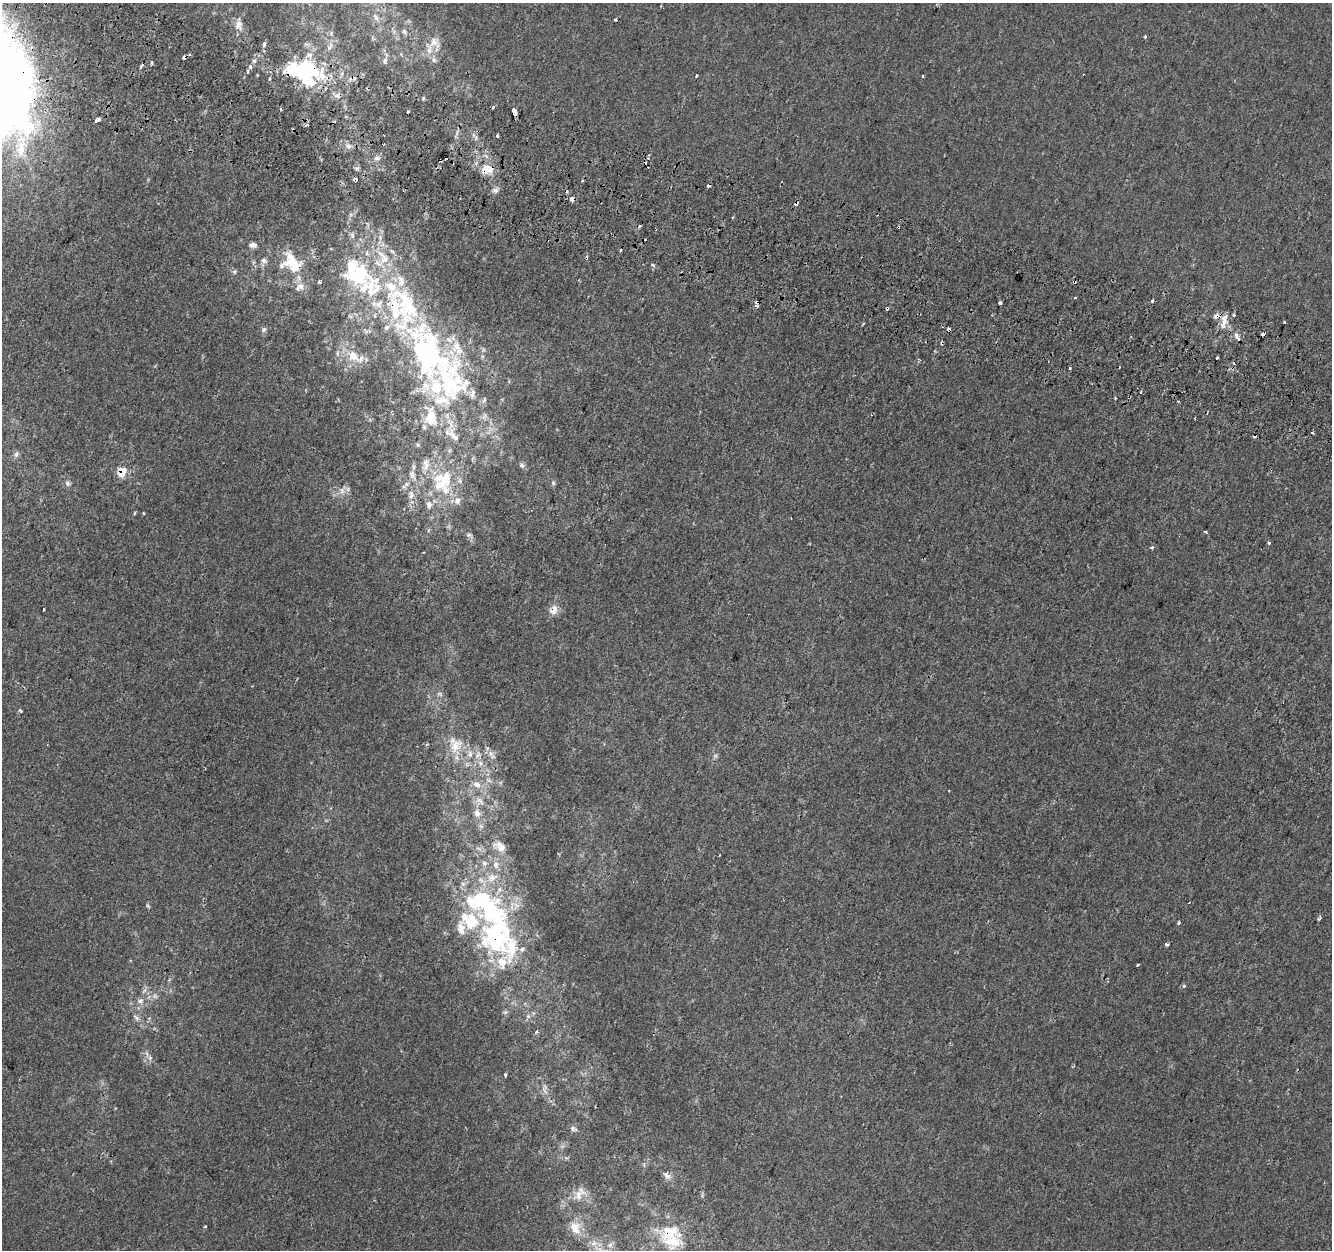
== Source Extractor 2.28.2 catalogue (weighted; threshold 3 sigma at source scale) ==
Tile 11 of 4 x 4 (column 3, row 3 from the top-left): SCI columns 2684-4013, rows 1570-2817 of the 5356 x 5574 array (HDU 1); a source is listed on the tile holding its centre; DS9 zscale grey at full resolution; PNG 1334 x 1252 px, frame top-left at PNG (2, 3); no overlay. Shown black and unused: <1% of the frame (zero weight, under 2 of 3 exposures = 2% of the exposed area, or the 3 px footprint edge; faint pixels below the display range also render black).
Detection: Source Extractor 2.28.2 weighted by HDU 2 'WHT'; one run over the whole footprint, this tile lists its part. Background 1.95e-05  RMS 0.0028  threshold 0.0126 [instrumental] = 3 sigma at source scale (4.5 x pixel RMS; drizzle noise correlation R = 1.50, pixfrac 1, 0.0396/0.0396 arcsec/px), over >= 5 px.
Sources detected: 187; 1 too faint to see at this stretch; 8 inside a brighter object's white glare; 26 cosmic-ray / hot-pixel residue — not listed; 33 inside a brighter listed object's ellipse — not listed separately; the other 119 listed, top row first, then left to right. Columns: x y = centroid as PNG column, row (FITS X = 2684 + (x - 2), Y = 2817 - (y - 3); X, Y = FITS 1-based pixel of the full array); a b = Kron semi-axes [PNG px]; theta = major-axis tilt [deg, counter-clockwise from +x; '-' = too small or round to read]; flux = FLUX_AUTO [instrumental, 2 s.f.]
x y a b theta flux
376 17 13 6 -55 1.5
616 20 3 3 - 0.89
238 24 16 9 -89 2.4
404 32 9 6 -51 0.83
331 33 7 5 70 0.66
1145 37 3 3 - 2.4
435 43 23 14 -71 4
264 44 7 5 72 0.71
330 47 14 6 61 1.6
184 57 4 3 - 2.7
254 61 6 5 - 0.54
385 61 9 7 89 1.1
142 65 5 3 - 1
311 69 31 14 -39 16
248 71 4 3 - 1.9
697 76 3 3 - 0.66
338 95 10 6 14 1.2
423 98 6 3 -73 0.34
493 107 3 2 - 1.6
281 109 3 3 - 1.6
514 111 7 4 -70 7
408 112 3 3 - 2.9
97 120 4 3 - 10
307 125 4 3 - 4.2
457 133 10 4 77 0.67
497 136 3 3 - 1.5
476 138 6 5 - 0.67
348 146 8 6 -21 0.95
377 158 8 6 15 0.91
446 159 3 3 - 1.2
357 168 6 4 18 0.44
489 170 20 9 19 3.1
355 179 4 3 - 2.1
495 190 10 7 -8 0.97
572 199 4 4 - 2.7
350 215 7 4 72 0.56
640 226 3 3 - 0.41
352 235 10 6 -89 0.92
253 245 9 6 -3 1.1
264 260 9 7 -24 0.9
292 263 30 21 -42 11
653 265 4 3 - 1.7
234 272 6 5 - 0.51
319 282 3 3 - 1.9
1074 282 4 3 - 1.6
372 288 45 39 -15 30
1075 298 3 3 - 0.33
1152 301 3 3 - 1.3
1000 303 3 3 - 3
756 306 6 4 -25 0.43
1234 315 4 3 - 0.52
1216 316 9 6 43 1.2
1284 322 3 3 - 0.9
1223 324 18 9 74 3
948 329 3 3 - 5.1
264 330 7 5 60 0.58
1263 334 4 3 - 3.1
1236 336 9 5 -65 1.1
428 353 84 64 -60 88
353 356 19 14 -38 4.9
1217 358 3 3 - 2.2
1070 368 3 3 - 0.56
1178 401 3 2 - 0.51
1312 432 3 3 - 8.2
452 434 34 15 -48 8
418 445 6 5 - 0.5
16 454 9 5 55 0.85
426 464 19 10 81 3.3
522 465 8 5 -41 0.69
122 472 10 9 - 4.3
412 475 15 8 -59 2
444 481 40 20 49 15
68 483 8 6 -72 0.82
553 483 6 5 - 0.46
406 484 9 6 42 1.1
342 491 9 7 -77 1.2
411 495 13 7 -88 1.9
457 501 10 8 79 1.7
143 513 3 3 - 0.25
1206 532 3 3 - 0.86
469 535 9 5 -8 0.72
1269 543 3 3 - 0.81
1152 547 4 3 - 0.88
43 609 3 3 - 0.62
553 610 11 8 58 2.4
440 694 8 5 -33 0.67
20 711 5 3 - 0.42
455 746 24 18 50 6.3
491 753 8 6 -29 1.1
478 755 7 6 - 0.91
715 756 7 4 19 0.46
480 763 8 6 -47 0.98
477 784 13 8 -16 1.9
480 801 15 5 -47 1.3
477 813 11 9 -75 1.7
500 846 17 11 -38 2.5
484 863 8 7 - 0.93
496 864 9 8 - 1.4
492 878 16 10 25 3.5
148 906 6 4 -45 0.38
1319 919 3 3 - 1.2
1179 923 4 4 - 0.35
496 939 49 42 -82 39
1166 944 3 3 - 0.93
1138 965 3 2 - 0.24
1184 986 4 4 - 0.69
144 991 7 4 20 0.57
140 1001 9 7 11 1.2
528 1016 6 6 - 0.65
136 1018 11 5 -40 0.89
536 1032 4 4 - 0.48
505 1075 3 3 - 1.7
573 1129 10 6 -19 0.89
667 1175 12 7 -47 1.3
579 1194 21 12 56 3.1
205 1227 3 3 - 0.32
575 1228 16 11 -76 3.9
673 1242 31 19 0 9.3
610 1245 7 6 - 0.9
Overlapping masked pixels (flux is a lower limit): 18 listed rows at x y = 184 57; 311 69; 338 95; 514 111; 446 159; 489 170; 355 179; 572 199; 292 263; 1074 282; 1216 316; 948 329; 1263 334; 428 353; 122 472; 553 610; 496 939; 673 1242